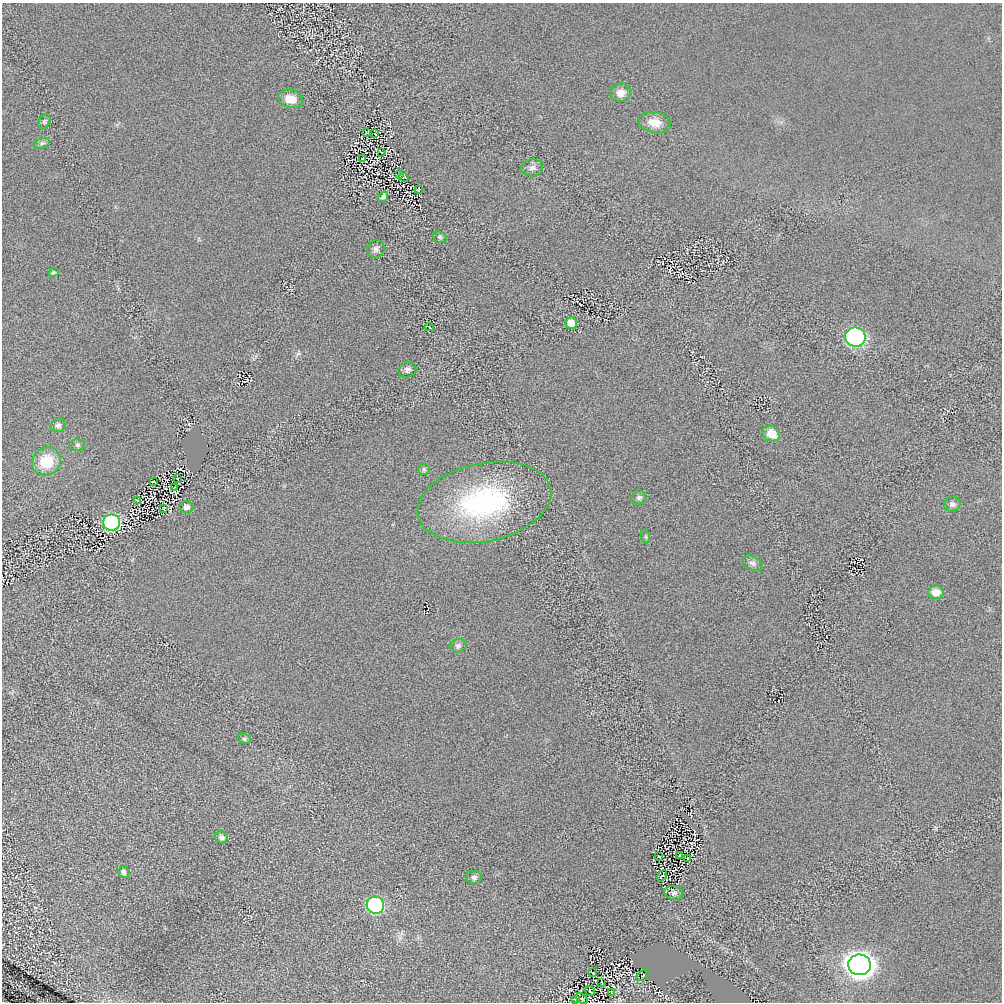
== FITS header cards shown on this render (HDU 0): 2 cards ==
NAXIS1  =                 1000
NAXIS2  =                 1000

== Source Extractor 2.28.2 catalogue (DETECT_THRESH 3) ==
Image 1000 x 1000 px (HDU 0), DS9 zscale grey, 1 PNG px = 1 image px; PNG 1004 x 1004 px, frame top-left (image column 1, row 1000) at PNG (2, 3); each listed source drawn as its Kron ellipse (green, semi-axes under 4 px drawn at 4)
Background 2.81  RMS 140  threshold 434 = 3 sigma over >= 5 px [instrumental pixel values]
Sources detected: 58; all 58 listed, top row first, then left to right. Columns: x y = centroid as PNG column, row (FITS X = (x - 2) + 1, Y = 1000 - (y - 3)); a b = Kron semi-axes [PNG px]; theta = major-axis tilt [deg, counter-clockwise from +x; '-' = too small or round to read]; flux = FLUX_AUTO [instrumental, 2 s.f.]
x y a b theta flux
621 93 10 9 - 7.9e+04
290 99 13 9 -15 1.1e+05
44 121 7 5 65 1.7e+04
654 122 16 10 -10 1.1e+05
367 133 3 2 - 6.4e+03
375 134 3 2 - 4.0e+03
42 143 8 5 16 2.4e+04
381 152 3 2 - 6.0e+03
362 158 4 2 - 4.7e+03
532 168 10 8 7 4.3e+04
400 174 2 2 - 5.8e+03
404 177 5 2 - 6.9e+03
419 189 3 2 - 7.7e+03
383 197 5 4 - 2.5e+04
440 237 7 5 -21 1.7e+04
376 249 9 8 - 3.4e+04
53 272 5 4 - 1.4e+04
571 323 6 5 - 1.1e+05
429 327 4 2 - 5.5e+03
855 337 10 9 - 1.5e+06
407 370 9 7 21 3.5e+04
58 425 7 6 - 2.6e+04
771 434 9 7 -25 1.4e+05
77 445 7 6 - 2.1e+04
46 461 15 13 41 2.5e+05
424 469 6 5 - 1.6e+04
178 479 3 2 - 5.1e+03
153 482 3 2 - 6.6e+03
174 488 3 2 - 5.6e+03
639 497 8 7 - 2.4e+04
137 500 3 2 - 7.0e+03
484 502 68 39 12 1.6e+06
952 504 8 7 - 3.0e+04
186 507 7 6 - 3.9e+04
164 508 3 2 - 7.6e+03
111 522 8 8 - 1.1e+06
646 537 6 4 -71 1.3e+04
752 563 11 6 -27 3.1e+04
936 592 8 7 - 1.0e+05
458 646 8 6 9 2.7e+04
244 739 7 5 -30 1.5e+04
221 837 6 6 - 3.8e+04
679 855 3 2 - 5.7e+03
659 857 3 2 - 5.7e+03
687 859 3 2 - 6.0e+03
124 872 6 5 - 2.5e+04
662 876 6 2 53 8.3e+03
474 877 8 6 2 2.8e+04
674 893 10 6 -13 3.1e+04
375 905 9 8 - 1.2e+06
860 965 11 10 - 8.5e+06
593 973 3 2 - 5.8e+03
643 975 8 4 36 9.6e+03
601 982 3 2 - 5.9e+03
590 991 5 2 - 1.2e+04
611 993 4 2 - 6.2e+03
575 999 3 2 - 6.6e+03
582 999 6 4 -42 1.2e+04